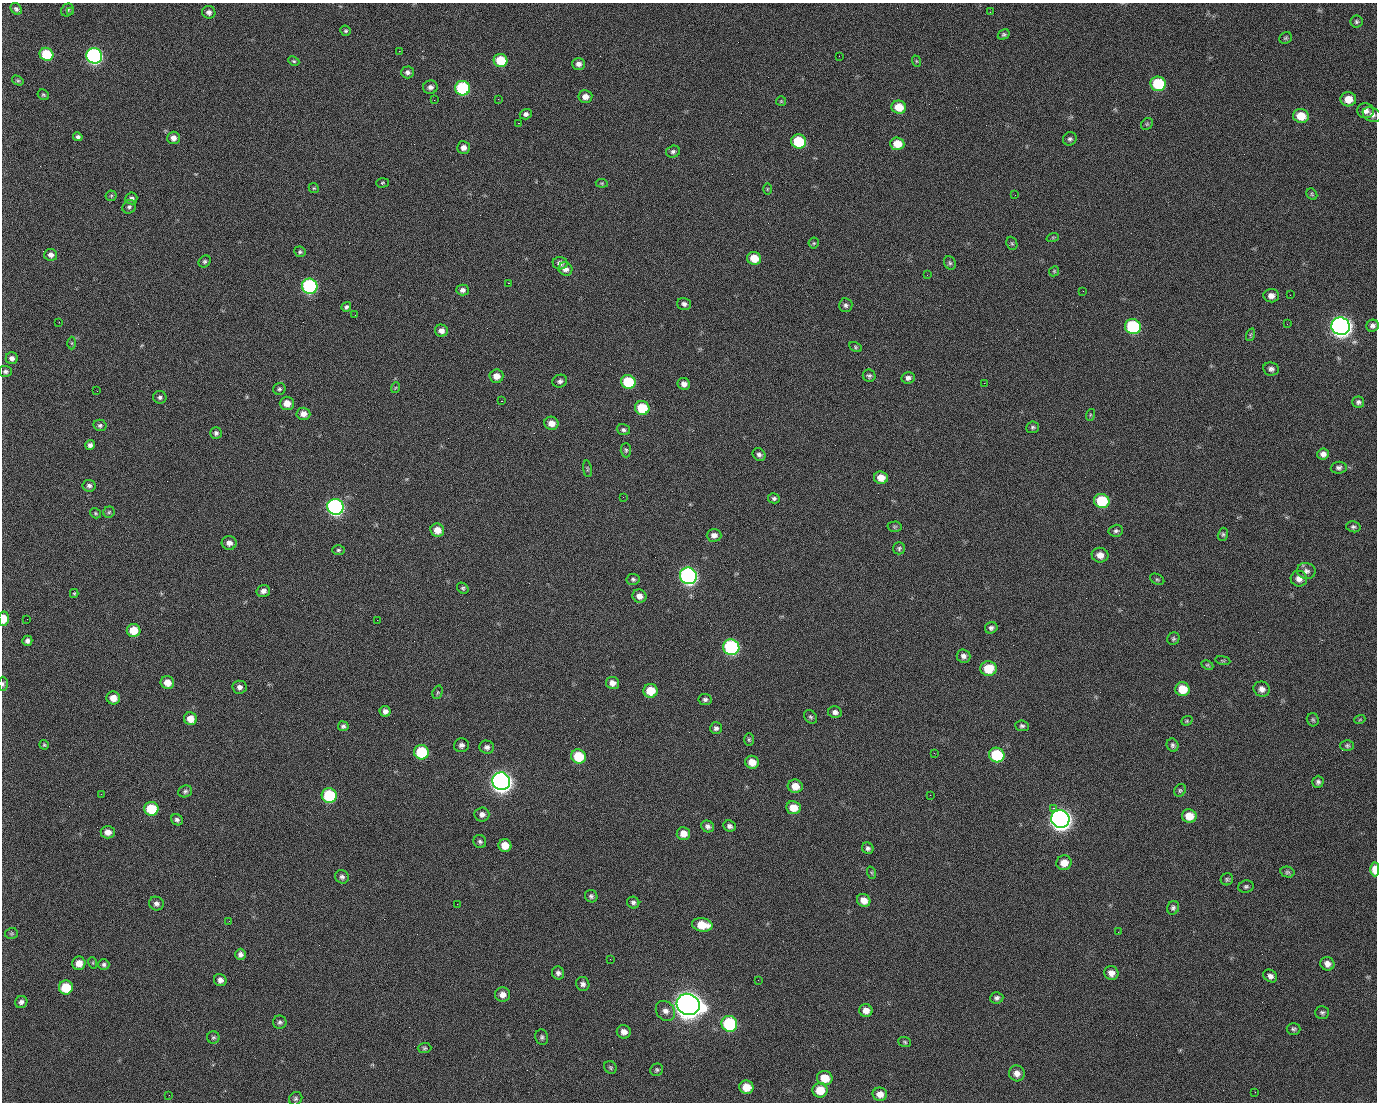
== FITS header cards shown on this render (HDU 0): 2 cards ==
NAXIS1  =                 1375 / length of data axis 1
NAXIS2  =                 1100 / length of data axis 2

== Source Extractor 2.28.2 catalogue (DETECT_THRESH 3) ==
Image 1375 x 1100 px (HDU 0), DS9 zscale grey, 1 PNG px = 1 image px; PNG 1379 x 1104 px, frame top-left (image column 1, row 1100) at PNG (2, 3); each listed source drawn as its Kron ellipse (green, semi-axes under 4 px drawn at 4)
Background 1450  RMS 28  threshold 84.6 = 3 sigma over >= 5 px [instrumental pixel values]
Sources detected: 260; all 260 listed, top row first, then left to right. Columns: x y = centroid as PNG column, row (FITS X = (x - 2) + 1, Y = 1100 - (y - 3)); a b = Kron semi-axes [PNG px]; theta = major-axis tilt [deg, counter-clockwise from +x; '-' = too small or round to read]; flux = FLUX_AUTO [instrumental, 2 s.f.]
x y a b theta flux
16 9 6 5 - 4.8e+03
67 10 7 6 - 4.0e+03
71 12 3 2 - 3.7e+03
209 12 6 6 - 7.8e+03
990 12 2 2 - 1.9e+03
1356 22 6 6 - 3.7e+03
346 31 5 5 - 2.9e+03
1004 34 6 4 30 3.5e+03
1286 38 6 5 - 3.4e+03
399 51 2 2 - 2.0e+04
46 54 7 6 - 7.5e+04
94 56 8 7 - 5.1e+05
839 56 2 2 - 8.7e+02
500 60 7 6 - 5.9e+04
294 61 6 4 -26 2.7e+03
916 61 6 3 -71 2.0e+03
578 64 6 6 - 8.1e+03
408 72 6 6 - 6.3e+03
18 80 6 4 -31 2.7e+03
1158 84 8 7 - 1.1e+05
430 87 7 6 - 7.3e+03
462 88 7 7 - 1.8e+05
43 95 6 5 - 3.1e+03
585 97 7 6 - 1.3e+04
498 99 2 2 - 1.4e+03
1348 99 8 7 - 2.7e+04
434 100 2 2 - 4.1e+03
781 101 5 5 - 2.1e+03
899 107 7 6 - 3.6e+04
1365 111 8 7 - 1.1e+04
526 114 6 5 - 6.3e+03
1372 115 10 7 -24 8.3e+03
1301 116 8 7 - 3.6e+04
518 123 2 2 - 2.4e+04
1147 124 6 5 - 3.2e+03
78 137 5 4 - 4.9e+03
173 138 6 6 - 1.0e+04
1070 139 7 6 - 4.7e+03
799 142 7 7 - 9.3e+04
897 144 7 6 - 3.1e+04
463 148 6 6 - 1.0e+04
673 152 7 6 - 5.3e+03
382 183 6 4 2 2.5e+03
602 183 6 4 -6 2.3e+03
314 188 5 4 - 2.4e+03
767 189 6 4 89 1.7e+03
1312 194 6 5 - 3.0e+03
1015 195 2 2 - 6.6e+03
111 196 5 5 - 2.9e+03
131 198 6 6 - 6.2e+03
129 207 7 6 - 4.8e+03
1053 237 6 4 18 2.3e+03
814 243 5 5 - 2.7e+03
1012 243 7 5 -67 3.2e+03
300 252 6 5 - 3.3e+03
51 255 6 6 - 8.5e+03
754 258 7 6 - 3.2e+04
205 261 6 5 - 3.9e+03
560 263 7 6 - 9.2e+03
950 263 7 5 -63 4.1e+03
565 269 7 6 - 9.9e+03
1054 271 5 4 - 2.4e+03
927 275 2 2 - 8.3e+02
508 283 2 2 - 5.5e+04
310 286 8 7 - 3.2e+05
462 290 6 5 - 7.1e+03
1083 291 2 2 - 3.1e+03
1290 295 2 2 - 1.8e+03
1271 296 8 6 3 1.1e+04
684 304 7 6 - 6.0e+03
846 305 7 6 - 5.1e+03
346 307 5 4 - 4.5e+03
355 315 2 2 - 8.1e+02
59 322 3 2 - 1.5e+03
1287 324 2 2 - 1.2e+03
1341 326 9 8 - 1.4e+06
1373 326 6 6 - 6.6e+03
1133 327 8 7 - 1.8e+05
441 331 6 6 - 9.7e+03
1250 335 6 4 72 2.5e+03
72 343 6 4 -89 2.4e+03
855 347 6 4 -28 2.8e+03
12 358 6 6 - 8.3e+03
1271 369 8 6 -7 6.4e+03
5 371 6 5 - 4.9e+03
496 376 7 6 - 1.6e+04
869 376 6 6 - 4.5e+03
908 378 7 6 - 6.8e+03
560 381 7 6 - 6.1e+03
628 382 7 7 - 9.4e+04
984 383 2 2 - 1.9e+04
684 384 6 6 - 1.1e+04
395 388 5 3 - 1.9e+03
279 389 6 6 - 3.9e+03
97 391 2 2 - 1.1e+03
160 397 7 6 - 4.9e+03
501 401 3 2 - 5.8e+04
1358 402 6 5 - 5.5e+03
287 403 7 6 - 1.9e+04
642 408 7 6 - 7.0e+04
303 414 7 6 - 1.4e+04
1090 415 6 4 72 2.3e+03
551 423 7 6 - 1.6e+04
100 425 6 5 - 4.5e+03
1033 427 6 5 - 4.0e+03
623 430 6 5 - 4.7e+03
216 433 5 5 - 5.3e+03
90 445 5 5 - 7.1e+03
626 450 7 5 -87 3.8e+03
759 454 7 6 - 5.7e+03
1323 454 6 5 - 9.4e+03
1339 468 8 6 6 5.6e+03
587 469 8 4 -82 2.7e+03
881 478 7 6 - 2.1e+04
89 486 6 6 - 5.6e+03
623 497 2 2 - 3.0e+03
774 498 6 5 - 4.3e+03
1102 501 8 7 - 9.1e+04
335 507 8 8 - 5.7e+05
109 512 6 5 - 3.0e+03
95 513 6 4 -33 2.4e+03
895 527 7 5 1 2.8e+03
1353 527 7 5 -14 4.4e+03
437 530 7 6 - 2.1e+04
1116 531 7 6 - 4.7e+03
1223 534 6 5 - 3.4e+03
714 535 7 6 - 9.6e+03
229 543 7 7 - 1.1e+04
899 548 6 6 - 3.9e+03
338 550 6 5 - 3.7e+03
1100 555 8 7 - 1.5e+04
1306 571 9 8 - 8.2e+03
688 576 8 8 - 6.8e+05
633 579 6 5 - 4.1e+03
1157 579 7 5 -27 3.0e+03
1299 579 8 8 - 1.2e+04
463 588 6 5 - 3.4e+03
263 591 7 6 - 8.6e+03
74 593 4 3 - 2.4e+03
639 596 7 6 - 1.2e+04
4 619 7 5 -88 3.1e+04
27 619 2 2 - 3.6e+03
377 620 2 2 - 1.1e+04
991 628 6 5 - 5.5e+03
134 630 7 6 - 4.0e+04
1173 639 6 5 - 3.6e+03
27 641 5 5 - 6.7e+03
731 647 8 7 - 3.2e+05
963 656 7 6 - 7.9e+03
1223 660 7 3 -9 2.4e+03
1207 665 6 4 -26 2.6e+03
988 669 8 7 - 4.7e+04
167 683 7 6 - 2.0e+04
612 683 6 6 - 1.2e+04
3 684 7 4 -89 3.7e+03
239 687 7 6 - 7.5e+03
1182 689 7 7 - 3.8e+04
1262 689 8 7 - 1.1e+04
650 691 7 7 - 4.5e+04
438 692 7 5 72 2.7e+03
113 698 7 6 - 2.0e+04
705 699 7 5 -8 5.1e+03
385 711 5 5 - 7.6e+03
835 712 7 5 -12 7.4e+03
811 717 7 6 - 4.0e+03
190 719 6 6 - 2.1e+04
1360 719 6 3 20 1.9e+03
1313 720 7 6 - 3.4e+03
1187 721 6 4 21 2.5e+03
343 726 5 5 - 4.5e+03
1022 726 7 5 -6 4.3e+03
716 728 6 5 - 5.7e+03
749 739 6 5 - 3.1e+03
44 745 5 4 - 2.7e+03
461 745 7 7 - 6.8e+03
1173 745 7 5 -66 4.6e+03
1347 746 6 5 - 3.8e+03
487 747 7 6 - 6.7e+03
421 752 7 7 - 9.8e+04
934 753 3 2 - 1.8e+03
997 755 8 7 - 1.2e+05
578 756 7 7 - 7.1e+04
752 762 7 6 - 2.2e+04
501 781 9 8 - 1.5e+06
1318 782 6 5 - 5.2e+03
795 786 7 7 - 2.3e+04
1180 790 6 5 - 3.4e+03
185 791 7 6 - 4.2e+03
101 794 2 2 - 2.7e+03
329 795 7 7 - 1.4e+05
930 795 2 2 - 6.4e+03
793 808 7 6 - 2.9e+04
1053 808 2 2 - 1.6e+04
151 809 7 7 - 7.3e+04
482 814 7 7 - 8.0e+03
1189 816 7 6 - 3.0e+04
1060 819 9 8 - 1.5e+06
177 820 6 5 - 4.8e+03
708 826 7 5 -30 6.4e+03
729 826 6 5 - 6.1e+03
108 832 7 6 - 1.2e+04
683 834 7 6 - 1.9e+04
480 842 7 6 - 4.4e+03
505 845 6 6 - 2.6e+04
868 848 6 5 - 5.1e+03
1064 863 7 7 - 2.2e+04
1375 869 7 4 -89 2.9e+04
1287 872 7 5 -13 3.9e+03
872 873 6 4 -71 2.7e+03
342 877 7 6 - 5.9e+03
1227 879 6 6 - 3.5e+03
1246 887 8 6 15 4.4e+03
591 896 6 6 - 4.7e+03
864 900 7 6 - 1.8e+04
633 903 6 5 - 4.8e+03
156 904 7 6 - 7.0e+03
457 904 2 2 - 1.3e+03
1173 908 7 6 - 5.0e+03
229 921 2 2 - 9.8e+02
702 925 10 6 -9 4.2e+04
1118 932 2 2 - 2.3e+03
11 933 6 5 - 2.9e+03
240 954 6 5 - 7.7e+03
610 959 2 2 - 2.6e+03
79 963 7 6 - 1.7e+04
93 963 6 3 -72 2.2e+03
104 964 5 5 - 4.5e+03
1327 964 7 6 - 1.1e+04
558 973 6 6 - 6.2e+03
1111 973 7 7 - 1.3e+04
1270 976 7 6 - 8.0e+03
220 980 6 6 - 9.0e+03
758 980 3 2 - 2.0e+03
583 984 7 6 - 6.6e+03
66 987 7 7 - 5.9e+04
502 995 7 7 - 1.3e+04
997 998 7 6 - 5.3e+03
21 1002 6 6 - 6.1e+03
688 1004 11 10 - 3.1e+06
665 1011 11 9 -50 1.2e+04
866 1011 7 6 - 1.3e+04
1322 1013 7 6 - 4.3e+03
280 1022 7 6 - 4.9e+03
729 1024 8 7 - 1.9e+05
1294 1029 7 6 - 4.1e+03
624 1032 7 6 - 1.2e+04
213 1037 6 6 - 3.5e+03
542 1037 8 6 -77 4.6e+03
905 1042 6 5 - 3.0e+03
425 1048 7 5 1 3.3e+03
610 1067 7 6 - 3.4e+03
657 1070 6 6 - 3.6e+03
1017 1073 8 7 - 1.3e+04
825 1078 8 7 - 3.5e+04
746 1087 7 7 - 3.0e+04
820 1090 7 7 - 3.5e+04
1255 1092 2 2 - 8.6e+02
880 1094 7 6 - 1.3e+04
169 1095 2 2 - 5.4e+03
296 1099 7 6 - 4.2e+03
At the frame edge (FLAGS 8, measured only in part): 3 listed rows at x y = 4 619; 3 684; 1375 869